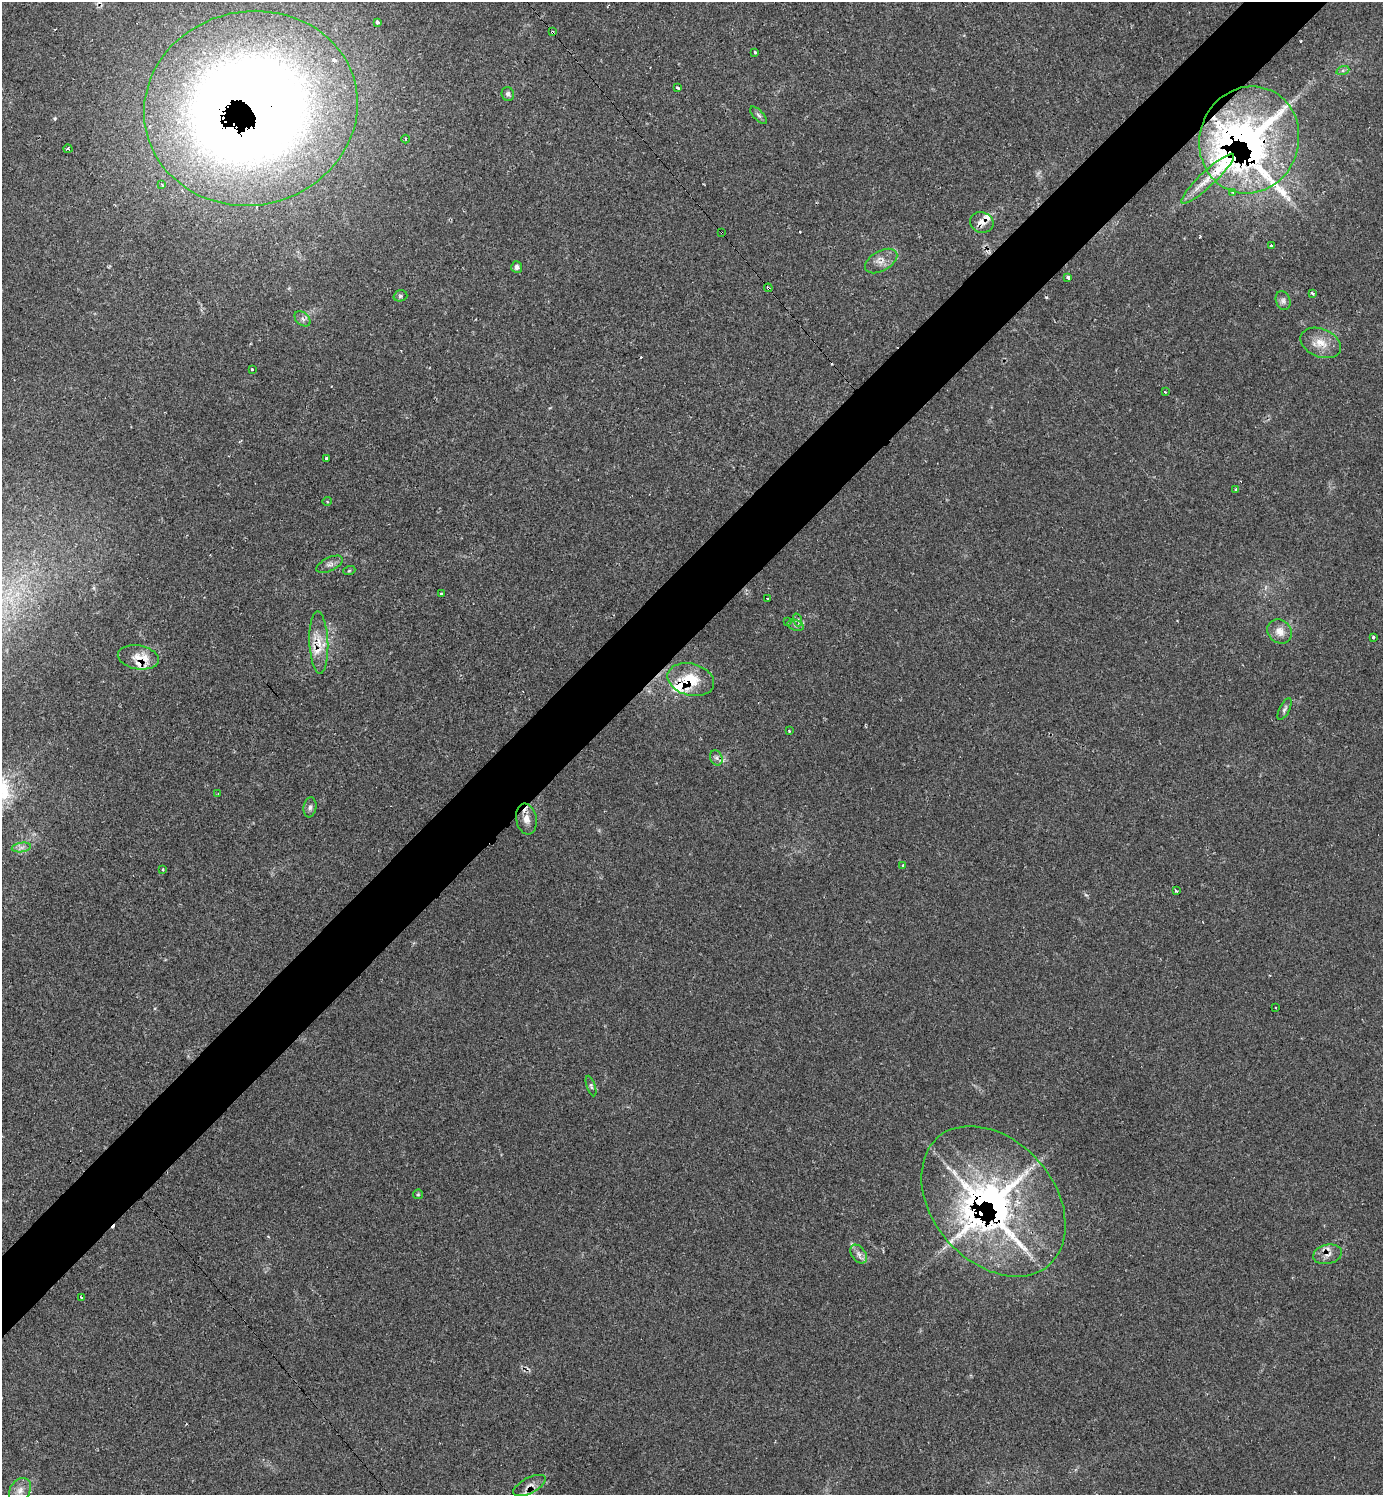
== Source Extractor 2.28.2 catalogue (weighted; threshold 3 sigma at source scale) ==
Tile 10 of 4 x 4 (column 2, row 3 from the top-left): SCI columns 1676-3056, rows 1495-2987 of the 5985 x 5985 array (HDU 1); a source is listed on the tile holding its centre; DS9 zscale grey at full resolution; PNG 1385 x 1497 px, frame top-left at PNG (2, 2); each listed source drawn as its Kron ellipse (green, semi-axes under 4 px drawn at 4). Shown black and unused: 5% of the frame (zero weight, under 2 of 3 exposures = <1% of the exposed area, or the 3 px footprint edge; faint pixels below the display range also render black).
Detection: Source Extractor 2.28.2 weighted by HDU 2 'WHT'; one run over the whole footprint, this tile lists its part. Background 0.0626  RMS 0.0057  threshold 0.0257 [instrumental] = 3 sigma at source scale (4.5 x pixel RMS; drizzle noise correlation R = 1.50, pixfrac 1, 0.05/0.05 arcsec/px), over >= 5 px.
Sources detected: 86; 1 too faint to see at this stretch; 1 inside a brighter object's white glare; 12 cosmic-ray / hot-pixel residue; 1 long thin detection or spike segment (spike, bleed or trail) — neither listed nor drawn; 9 inside a brighter listed object's ellipse — not listed separately; the other 62 listed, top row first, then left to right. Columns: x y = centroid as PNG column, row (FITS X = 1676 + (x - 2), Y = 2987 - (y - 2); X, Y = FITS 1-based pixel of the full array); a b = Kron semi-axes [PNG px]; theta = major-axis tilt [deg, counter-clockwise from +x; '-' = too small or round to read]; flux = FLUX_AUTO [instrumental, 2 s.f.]
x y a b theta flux
377 22 4 4 - 1.9
552 32 4 3 - 1.6
755 52 3 3 - 1.2
1343 70 7 4 18 1.1
678 88 4 3 - 1.9
508 94 7 6 - 1.5
251 108 107 97 13 1200
759 115 11 5 -47 1.6
406 139 4 3 - 0.55
1249 140 54 49 70 220
68 149 4 3 - 1.1
1208 179 35 7 43 11
162 184 4 3 - 0.89
1233 192 3 3 - 1.9
982 222 12 10 -13 4.6
722 233 3 2 - 0.94
1271 245 3 3 - 1.6
881 261 18 10 30 5
517 267 6 5 - 1.9
1068 278 4 3 - 3.3
768 288 4 3 - 1.4
1312 293 3 3 - 1.5
400 296 7 5 16 1.1
1283 301 10 7 -71 2.1
303 319 9 6 -42 1.9
1321 343 21 14 -23 9.1
252 369 3 3 - 2.1
1165 392 3 2 - 0.62
327 458 3 3 - 7.8
1236 490 3 3 - 1.4
327 501 5 3 - 0.55
329 564 14 6 26 2.7
349 571 6 4 19 0.62
441 594 3 3 - 5.6
767 599 3 3 - 1.4
798 620 6 4 -72 1.2
788 622 3 2 - 0.88
796 625 8 5 -20 1.7
1279 631 13 11 -46 6
1373 637 3 3 - 4.5
319 643 31 9 -88 10
138 657 21 12 -10 7.3
691 680 24 16 -14 18
1285 709 12 5 64 1.6
789 731 2 2 - 0.57
716 758 8 6 -67 1.8
218 793 3 2 - 0.42
310 807 10 6 80 1.8
526 819 15 10 -80 5.3
21 847 10 4 8 2.2
903 866 4 3 - 0.91
163 869 3 3 - 0.93
1176 891 3 3 - 1.1
1275 1008 3 3 - 1.2
591 1086 10 3 -71 1.1
418 1194 5 5 - 0.69
993 1201 85 60 -49 240
859 1254 10 7 -53 2.8
1327 1254 14 9 12 4.6
81 1297 3 3 - 1.6
529 1486 18 7 27 4.4
20 1490 13 10 57 4.6
Overlapping masked pixels (flux is a lower limit): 13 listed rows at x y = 552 32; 251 108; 1249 140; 982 222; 722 233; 768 288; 319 643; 691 680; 716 758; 526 819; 993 1201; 1327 1254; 529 1486
Isophote crosses this tile's border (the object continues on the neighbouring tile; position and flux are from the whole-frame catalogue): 2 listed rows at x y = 251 108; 20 1490